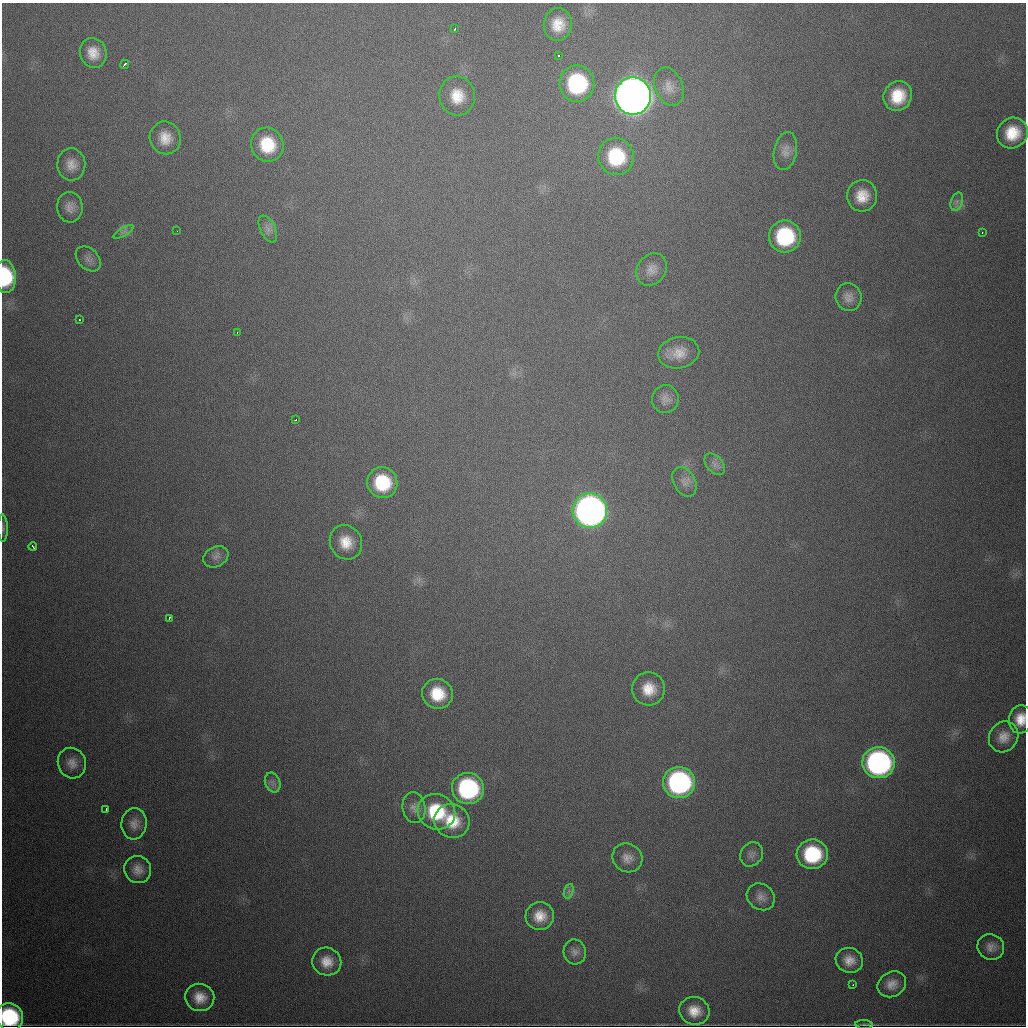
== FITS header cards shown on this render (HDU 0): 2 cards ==
NAXIS1  =                 1024
NAXIS2  =                 1024

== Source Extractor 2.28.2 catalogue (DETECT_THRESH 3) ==
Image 1024 x 1024 px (HDU 0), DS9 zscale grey, 1 PNG px = 1 image px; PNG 1028 x 1028 px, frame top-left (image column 1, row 1024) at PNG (2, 3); each listed source drawn as its Kron ellipse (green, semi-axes under 4 px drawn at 4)
Background 639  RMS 20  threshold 60.6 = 3 sigma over >= 5 px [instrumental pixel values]
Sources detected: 73; all 73 listed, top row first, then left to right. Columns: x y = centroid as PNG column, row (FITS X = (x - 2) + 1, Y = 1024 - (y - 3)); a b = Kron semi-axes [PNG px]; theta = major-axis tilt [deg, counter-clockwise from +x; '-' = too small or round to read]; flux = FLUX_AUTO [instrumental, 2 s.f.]
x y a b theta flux
558 24 16 14 84 2.9e+04
455 29 3 2 - 2.3e+03
93 53 15 13 -73 2.2e+04
558 55 3 3 - 2.5e+03
124 64 5 2 - 4.7e+03
577 84 18 17 - 1.5e+05
669 87 20 13 -69 1.8e+04
457 96 19 17 -82 3.4e+04
633 96 18 18 - 3.2e+06
898 96 15 14 - 4.4e+04
1012 133 16 15 - 4.3e+04
165 138 16 15 - 2.4e+04
267 145 17 16 - 5.6e+04
785 151 19 11 80 1.2e+04
616 157 18 18 - 8.6e+04
71 164 16 14 -87 1.7e+04
862 196 16 15 - 2.9e+04
957 202 9 6 71 5.9e+03
70 207 15 13 -84 1.2e+04
268 229 14 7 -65 8.4e+03
177 231 3 2 - 1.8e+03
123 232 11 3 29 3.8e+03
982 232 3 2 - 2.4e+03
785 236 16 16 - 1.1e+05
88 259 14 10 -44 8.4e+03
651 269 17 14 54 1.4e+04
5 277 16 10 -87 9.6e+04
848 297 14 13 - 1.2e+04
79 320 3 3 - 3.2e+03
237 333 3 2 - 1.6e+03
679 353 20 15 11 2.4e+04
665 399 14 13 - 1.0e+04
296 420 3 3 - 2.7e+03
715 464 12 8 -49 8.5e+03
684 482 16 11 -62 1.1e+04
382 483 15 15 - 7.3e+04
590 511 17 17 - 1.1e+06
3 528 13 5 -88 4.3e+03
346 542 17 16 - 3.1e+04
33 546 4 2 - 2.1e+03
216 557 13 10 29 8.7e+03
169 618 4 2 - 2.9e+03
649 689 16 16 - 3.0e+04
437 694 15 15 - 4.6e+04
1021 719 14 11 83 2.4e+04
1004 737 16 14 55 1.7e+04
72 763 15 14 - 1.4e+04
878 763 16 15 - 4.2e+05
273 782 10 7 -69 6.8e+03
679 782 16 15 - 3.1e+05
468 788 16 15 - 2.0e+05
414 807 15 11 -82 1.1e+04
106 809 3 2 - 4.3e+03
436 812 19 17 -27 8.4e+04
452 821 18 16 -21 4.5e+04
134 824 16 12 84 1.3e+04
752 854 13 10 56 8.4e+03
812 854 15 15 - 1.0e+05
627 858 15 14 - 1.4e+04
138 870 14 13 - 1.4e+04
569 891 7 4 71 4.2e+03
761 897 15 12 -39 1.1e+04
540 916 14 13 - 2.3e+04
991 947 13 12 - 1.2e+04
575 952 12 11 - 8.9e+03
849 960 14 12 -20 1.8e+04
327 962 15 14 - 2.1e+04
892 984 15 12 33 1.5e+04
853 985 3 2 - 2.3e+03
200 997 14 13 - 2.2e+04
694 1011 15 14 - 2.3e+04
10 1017 14 13 - 1.4e+05
864 1024 9 3 -4 2.6e+03
At the frame edge (FLAGS 8, measured only in part): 4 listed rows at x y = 5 277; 3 528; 1021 719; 10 1017